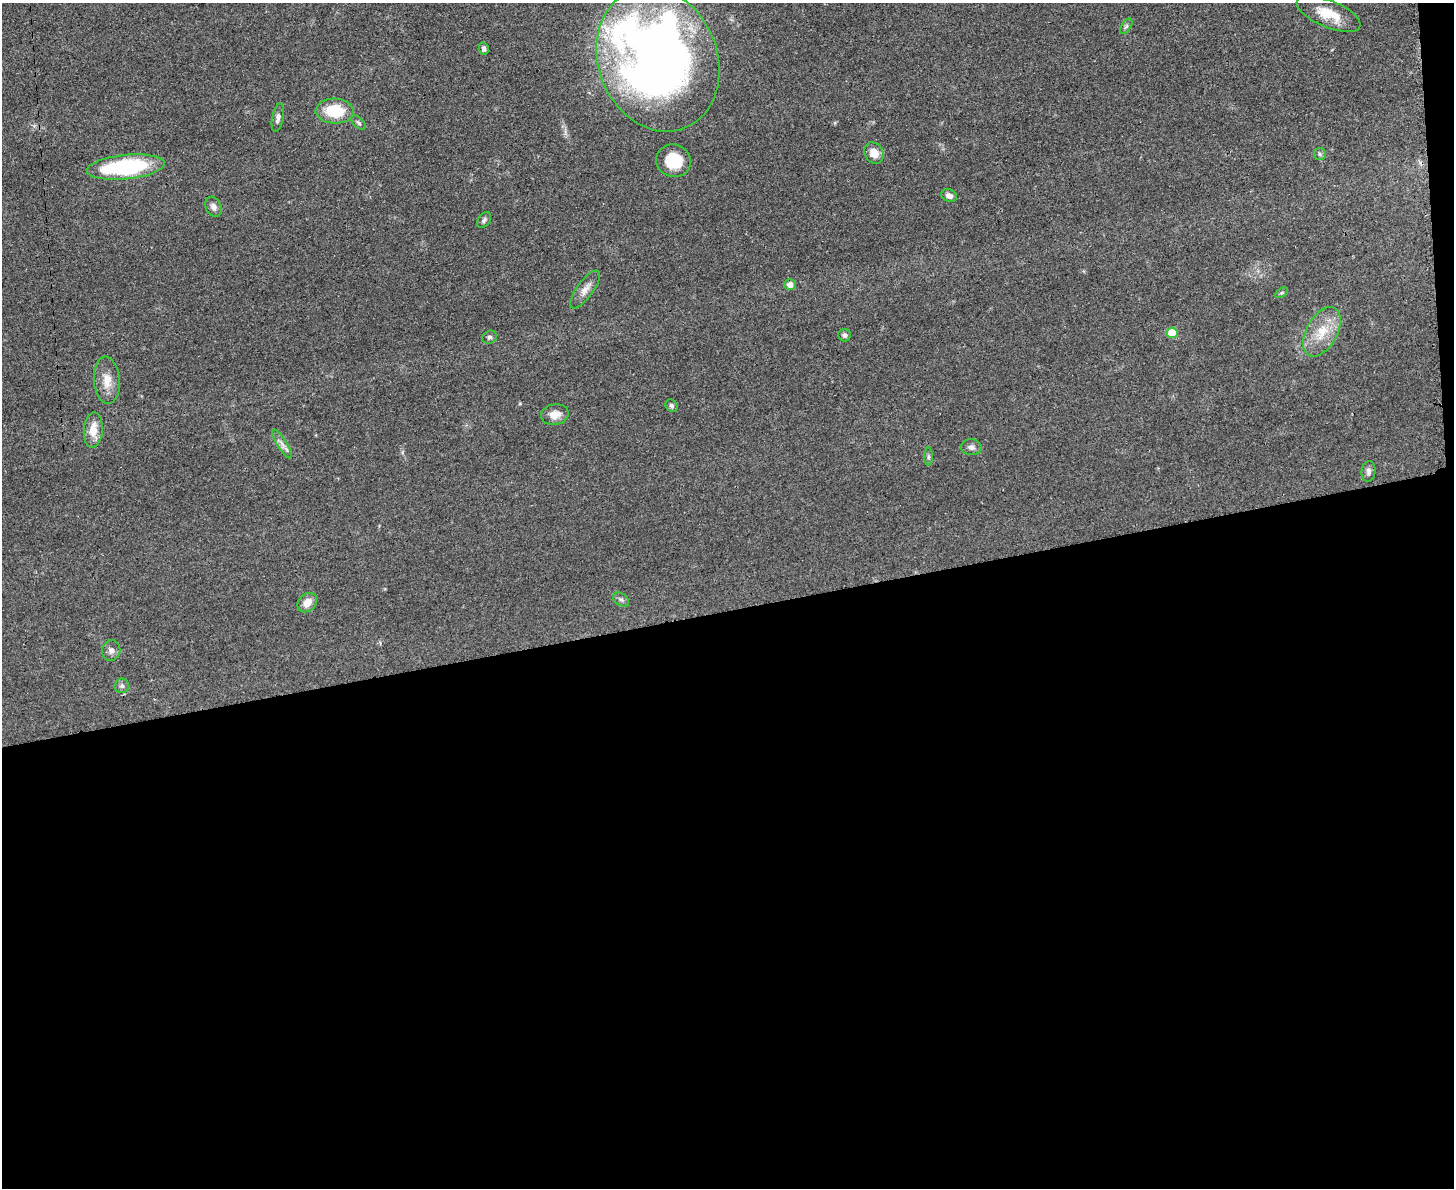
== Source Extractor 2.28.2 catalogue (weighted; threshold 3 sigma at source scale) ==
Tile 12 of 3 x 4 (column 3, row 4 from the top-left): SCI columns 3045-4496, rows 12-1197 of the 4750 x 4765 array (HDU 1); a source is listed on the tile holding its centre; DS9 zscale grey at full resolution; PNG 1456 x 1190 px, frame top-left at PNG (2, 3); each listed source drawn as its Kron ellipse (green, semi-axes under 4 px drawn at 4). Shown black and unused: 49% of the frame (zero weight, under 3 of 4 exposures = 2% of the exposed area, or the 3 px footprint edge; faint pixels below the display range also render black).
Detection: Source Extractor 2.28.2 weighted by HDU 2 'WHT'; one run over the whole footprint, this tile lists its part. Background 0.0459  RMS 0.0051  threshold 0.0232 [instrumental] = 3 sigma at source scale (4.5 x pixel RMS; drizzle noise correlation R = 1.50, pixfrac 1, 0.05/0.05 arcsec/px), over >= 5 px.
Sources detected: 34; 1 inside a brighter listed object's ellipse — not listed separately; the other 33 listed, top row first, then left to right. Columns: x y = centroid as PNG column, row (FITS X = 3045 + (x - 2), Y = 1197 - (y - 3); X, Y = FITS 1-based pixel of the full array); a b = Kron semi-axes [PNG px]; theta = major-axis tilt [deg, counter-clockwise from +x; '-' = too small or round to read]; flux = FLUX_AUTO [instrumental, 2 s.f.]
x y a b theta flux
1329 14 34 13 -23 13
1126 26 9 4 56 1.1
484 49 6 5 - 1.4
658 60 73 59 -68 450
335 111 19 12 -3 18
278 118 14 5 78 2.1
358 123 8 5 -44 1.1
874 153 11 9 -60 5.9
1320 154 6 5 - 1.1
674 161 17 16 - 15
126 167 39 12 6 60
949 196 8 6 -23 2.6
213 207 10 7 -64 2.5
484 220 9 6 55 1.3
790 285 5 5 - 4.1
585 289 22 8 55 4.2
1281 293 7 4 31 0.85
1322 332 27 15 60 13
1172 333 5 5 - 16
844 335 6 6 - 1.4
489 337 7 6 - 1.2
107 380 23 13 -85 7.6
672 406 7 5 -55 1.2
555 415 14 10 10 4.7
93 430 18 9 86 7.5
282 444 17 5 -58 2.5
971 447 10 8 -3 2.2
929 457 9 4 90 1
1368 471 10 7 85 2
621 600 9 6 -35 1.4
307 602 11 8 45 4.8
111 650 10 9 - 2.5
122 686 7 7 - 1.4